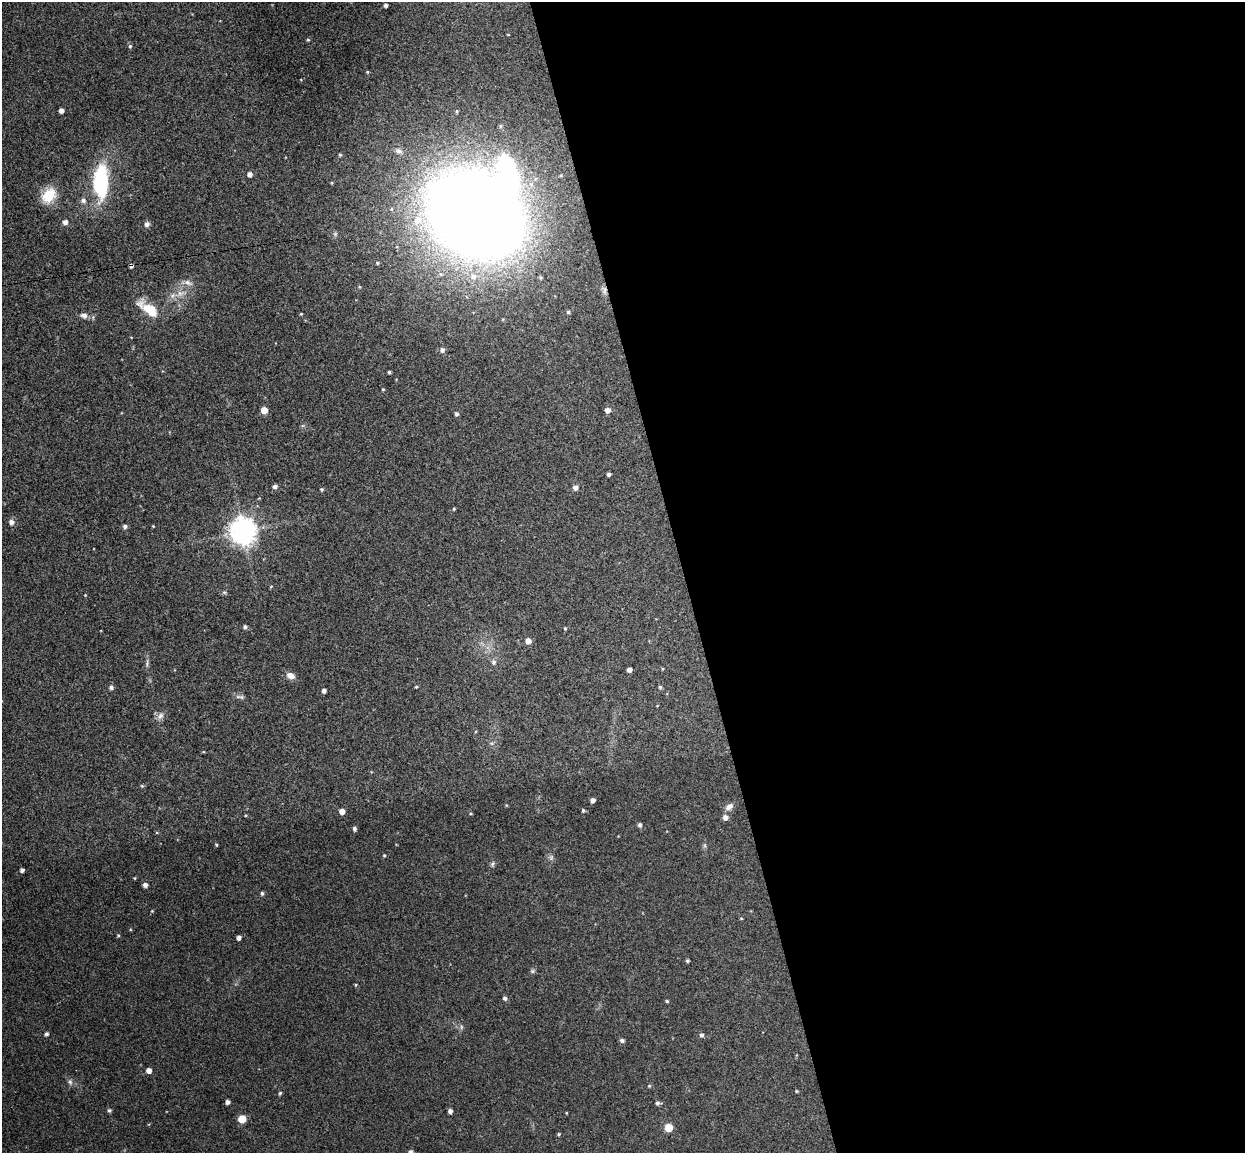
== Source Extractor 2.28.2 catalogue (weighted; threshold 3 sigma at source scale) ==
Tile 8 of 4 x 4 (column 4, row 2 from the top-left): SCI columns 3787-5029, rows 2456-3606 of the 5086 x 5028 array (HDU 1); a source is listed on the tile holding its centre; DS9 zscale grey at full resolution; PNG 1247 x 1155 px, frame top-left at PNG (2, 2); no overlay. Shown black and unused: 45% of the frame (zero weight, under 3 of 4 exposures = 5% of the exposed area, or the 3 px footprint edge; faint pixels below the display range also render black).
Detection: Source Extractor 2.28.2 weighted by HDU 2 'WHT'; one run over the whole footprint, this tile lists its part. Background 0.0743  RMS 0.0078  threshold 0.035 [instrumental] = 3 sigma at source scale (4.5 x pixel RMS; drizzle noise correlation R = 1.50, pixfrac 1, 0.05/0.05 arcsec/px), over >= 5 px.
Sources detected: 100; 2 inside a brighter object's white glare — not listed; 2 inside a brighter listed object's ellipse — not listed separately; the other 96 listed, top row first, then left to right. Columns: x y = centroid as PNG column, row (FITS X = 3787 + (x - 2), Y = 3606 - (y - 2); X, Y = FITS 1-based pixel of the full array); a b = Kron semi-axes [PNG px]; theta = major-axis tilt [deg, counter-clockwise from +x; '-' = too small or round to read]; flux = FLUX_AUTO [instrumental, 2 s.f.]
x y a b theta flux
386 5 4 3 - 1.8
308 40 4 4 - 0.95
130 46 5 5 - 1.3
367 72 3 3 - 0.78
61 111 4 4 - 3.6
457 111 5 4 - 0.9
398 151 11 7 -17 3.4
340 155 5 4 - 0.93
249 174 5 4 - 3.5
101 182 42 19 84 55
49 195 18 13 52 20
475 214 73 58 -32 1500
65 222 5 5 - 3.1
147 224 8 6 53 2.3
377 263 4 4 - 0.91
131 266 4 4 - 2.4
474 276 8 7 - 4
188 283 14 6 -23 3.6
180 293 11 8 0 5.1
149 309 29 11 -34 17
568 312 4 4 - 1.3
301 314 3 3 - 0.66
84 315 9 6 -9 3.4
442 350 6 5 - 2.6
389 372 3 3 - 1.1
383 389 4 3 - 0.81
264 410 5 5 - 10
607 410 5 5 - 4.4
456 414 5 4 - 1.7
609 474 4 3 - 1.7
275 487 5 4 - 2.6
575 488 5 5 - 3.2
322 489 4 4 - 1.1
454 509 4 3 - 0.85
11 522 6 6 - 3.3
125 526 5 5 - 1.9
153 526 4 3 - 0.56
243 531 8 8 - 880
271 586 5 3 - 0.58
224 592 5 5 - 1.2
85 595 3 3 - 0.52
245 627 5 4 - 1.8
565 628 4 3 - 0.82
528 641 5 5 - 5.3
494 662 8 6 90 2.2
147 663 11 3 86 1.7
662 669 4 3 - 0.62
629 670 4 4 - 2.7
291 676 11 8 -23 4.3
111 687 5 5 - 2.1
416 687 4 3 - 0.78
660 687 4 4 - 1.2
324 691 4 4 - 2.3
240 697 13 5 -8 2.2
160 716 11 7 51 3.6
142 786 5 4 - 0.86
593 800 4 4 - 3.1
729 807 13 7 34 3.9
583 810 5 4 - 1.2
342 811 5 5 - 5.3
471 814 4 3 - 0.7
725 817 6 5 - 3.9
639 825 5 4 - 1.9
354 829 5 4 - 1.8
216 845 4 3 - 0.76
384 855 4 4 - 0.77
492 864 6 4 70 1.3
22 870 4 4 - 2.5
145 885 5 5 - 2.9
262 893 4 4 - 1.5
152 911 4 4 - 0.62
741 918 4 3 - 0.57
118 935 4 4 - 0.75
239 938 4 4 - 2.8
687 961 3 3 - 1.2
532 971 7 5 21 1.4
356 985 5 3 - 0.77
505 998 5 4 - 2.1
667 1001 4 4 - 0.96
461 1027 6 5 - 1.4
46 1034 5 5 - 1.6
701 1035 5 4 - 2
622 1040 5 4 - 2.3
149 1070 4 4 - 5
70 1082 7 6 - 2
649 1086 4 4 - 0.87
796 1091 4 3 - 0.77
280 1093 4 4 - 1.1
227 1102 4 4 - 3.1
658 1103 7 5 -4 1.8
109 1110 5 5 - 1.5
450 1111 4 4 - 3
242 1119 6 6 - 12
668 1128 5 5 - 19
559 1134 4 3 - 0.91
411 1152 5 4 - 1.7
Overlapping masked pixels (flux is a lower limit): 2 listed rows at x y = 475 214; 131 266
Isophote crosses this tile's border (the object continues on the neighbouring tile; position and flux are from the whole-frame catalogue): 1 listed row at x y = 411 1152